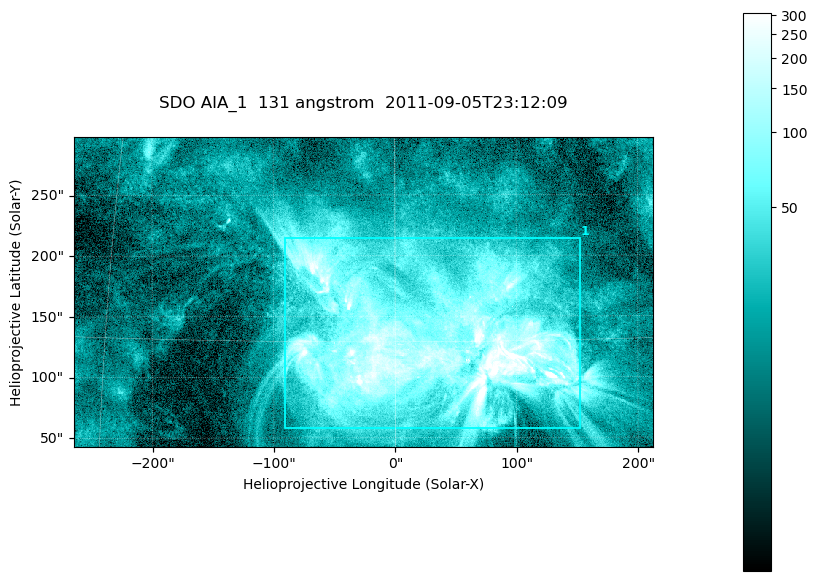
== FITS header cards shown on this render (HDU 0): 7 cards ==
TELESCOP= 'SDO     '           /
INSTRUME= 'AIA_1   '           /
WAVELNTH=                  131 /
WAVEUNIT= 'angstrom'           /
DATE-OBS= '2011-09-05T23:12:09.62' /
CTYPE1  = 'HPLN-TAN'           /
CTYPE2  = 'HPLT-TAN'           /

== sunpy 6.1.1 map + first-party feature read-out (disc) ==
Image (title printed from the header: SDO AIA_1  131 angstrom  2011-09-05T23:12:09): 794 x 424 px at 0.601 arcsec/px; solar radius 952 arcsec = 1585 px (partial field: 4.3% of the solar disc is inside the frame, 100% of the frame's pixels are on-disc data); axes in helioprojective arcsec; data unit not stated in the header (colour bar unlabelled)
Pointing: header CRPIX1/2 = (2043.22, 2045.61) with CRVAL1/2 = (0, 0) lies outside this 794 x 424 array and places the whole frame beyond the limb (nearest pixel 1.29 R_sun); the SolarSoft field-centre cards XCEN/YCEN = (-26.16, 170.1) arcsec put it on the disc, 1594 arcsec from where CRPIX/CRVAL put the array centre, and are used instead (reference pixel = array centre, CRVAL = XCEN/YCEN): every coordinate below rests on XCEN/YCEN
Orientation: roll -0.139 deg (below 1 deg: not rotated)
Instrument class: DISC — disc imager (sunpy class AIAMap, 131 A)
Bright regions (active regions / flare kernels): reference = the on-disc median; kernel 7 px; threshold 5 sigma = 68.5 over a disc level ~16.6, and >= 1.15x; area >= 336 px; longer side >= 5 px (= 3 arcsec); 1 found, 1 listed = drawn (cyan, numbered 1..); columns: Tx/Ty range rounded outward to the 2 arcsec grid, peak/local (2 s.f.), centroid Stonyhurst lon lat
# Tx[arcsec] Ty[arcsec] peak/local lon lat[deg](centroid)
1 -92..154 58..216 25 +2 +15